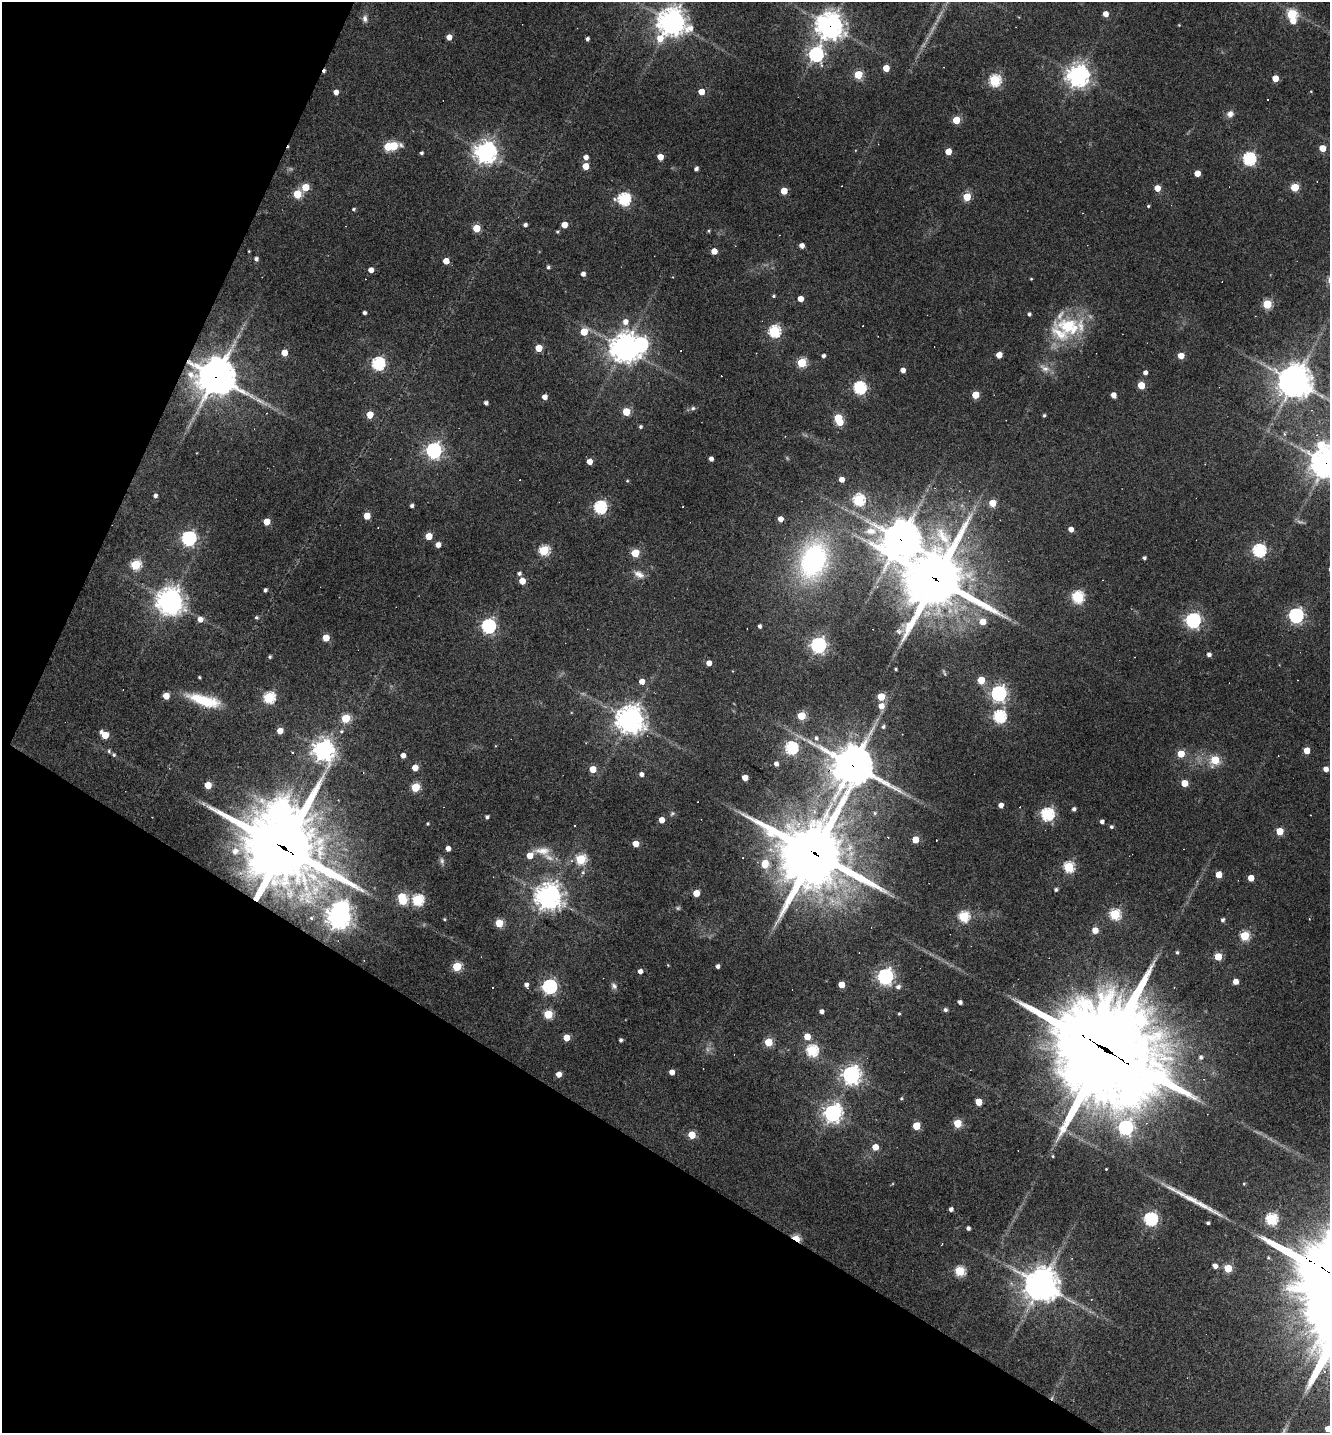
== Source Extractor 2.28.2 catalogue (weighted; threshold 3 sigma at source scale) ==
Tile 9 of 4 x 4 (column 1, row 3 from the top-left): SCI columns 279-1606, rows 1432-2862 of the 5733 x 5723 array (HDU 1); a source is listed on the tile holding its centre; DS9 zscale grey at full resolution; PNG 1332 x 1435 px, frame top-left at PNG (2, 2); no overlay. Shown black and unused: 27% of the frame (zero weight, under 3 of 4 exposures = <1% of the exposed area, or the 3 px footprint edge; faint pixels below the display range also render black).
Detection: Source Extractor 2.28.2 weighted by HDU 2 'WHT'; one run over the whole footprint, this tile lists its part. Background 0.0711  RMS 0.0055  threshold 0.0249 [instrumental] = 3 sigma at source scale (4.5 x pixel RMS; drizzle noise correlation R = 1.50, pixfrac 1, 0.05/0.05 arcsec/px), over >= 5 px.
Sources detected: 300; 7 too faint to see at this stretch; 4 inside a brighter object's white glare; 14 cosmic-ray / hot-pixel residue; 1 long thin detection or spike segment (spike, bleed or trail) — not listed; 5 inside a brighter listed object's ellipse — not listed separately; the other 269 listed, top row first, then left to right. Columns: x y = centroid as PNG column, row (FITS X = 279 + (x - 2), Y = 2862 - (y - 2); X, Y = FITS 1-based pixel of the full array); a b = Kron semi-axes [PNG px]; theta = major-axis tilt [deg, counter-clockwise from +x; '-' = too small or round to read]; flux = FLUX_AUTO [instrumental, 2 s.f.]
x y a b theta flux
1105 14 4 4 - 5.4
1292 14 6 5 - 44
365 19 9 7 -81 2.4
1293 21 5 5 - 6.3
671 22 10 9 - 660
1179 25 4 3 - 0.43
829 26 10 9 - 590
449 37 4 4 - 5.9
660 38 10 7 54 10
587 39 4 4 - 1.7
816 54 7 6 - 150
886 68 5 4 - 9.9
858 75 5 5 - 24
1078 75 7 7 - 500
1275 78 5 5 - 9.3
995 80 6 5 - 70
1311 91 4 2 - 0.4
336 92 4 4 - 4.2
701 92 5 4 - 8.7
1230 114 8 7 - 3.2
956 120 5 5 - 19
388 147 5 5 - 25
1322 148 5 5 - 11
948 151 5 4 - 9.2
485 152 7 7 - 490
421 153 4 3 - 1.2
586 157 5 4 - 3.4
660 157 5 4 - 8
1249 159 6 6 - 99
586 166 5 4 - 11
696 169 4 4 - 1.8
1197 173 5 4 - 8
305 187 5 5 - 16
1295 187 5 5 - 20
1157 188 5 5 - 7.1
784 191 5 5 - 12
297 194 5 5 - 25
967 197 5 5 - 21
624 199 6 6 - 93
1148 206 3 3 - 0.76
353 209 4 4 - 0.99
525 225 4 4 - 1.9
564 225 5 4 - 8.6
476 228 5 5 - 18
709 231 4 4 - 0.77
557 232 4 4 - 0.83
802 245 4 4 - 4
249 251 3 2 - 0.43
714 251 5 4 - 7.5
256 259 4 4 - 2
446 261 5 4 - 7.5
548 267 4 4 - 1.2
371 270 4 4 - 4.7
583 274 4 4 - 2.9
1031 279 3 3 - 0.57
774 296 4 4 - 0.86
800 299 4 4 - 6.3
1267 304 5 5 - 35
364 313 4 3 - 1.7
1029 314 4 4 - 1.5
625 322 6 6 - 4.4
1069 326 37 23 -11 35
774 331 6 6 - 78
584 332 5 5 - 17
538 348 5 5 - 14
624 348 11 10 - 590
681 351 3 2 - 0.58
284 353 5 4 - 9
999 355 5 4 - 8.2
823 356 4 4 - 1.8
1181 356 4 4 - 8.9
378 363 6 6 - 95
801 363 5 5 - 39
1044 368 17 9 -31 4.8
903 370 4 4 - 3.3
1145 372 4 4 - 2.5
216 377 14 12 -22 1500
1294 381 11 11 - 980
1141 385 5 5 - 16
859 388 6 6 - 94
975 395 5 5 - 16
1113 395 5 4 - 4.4
544 397 4 4 - 4.4
486 403 4 4 - 1.9
693 408 7 6 - 1.5
626 412 5 5 - 23
370 414 5 5 - 12
1044 415 3 3 - 1
838 418 6 5 - 27
640 426 4 4 - 1.1
1284 434 5 5 - 1.1
1317 435 4 4 - 0.62
1321 445 8 7 - 21
433 450 7 6 - 170
711 459 4 4 - 2.7
589 461 4 4 - 6.3
1326 463 11 11 - 810
841 479 4 4 - 5.4
627 481 4 4 - 0.61
155 495 4 4 - 1.9
859 500 6 6 - 69
992 503 5 5 - 15
412 506 4 4 - 1.6
600 507 6 6 - 100
367 516 5 5 - 12
780 519 5 4 - 4.9
267 522 5 5 - 11
1071 529 4 4 - 4.1
429 536 5 5 - 13
189 538 6 6 - 140
901 539 15 14 - 1200
438 545 4 4 - 4.2
544 550 5 5 - 48
1259 550 6 6 - 100
635 553 5 5 - 21
1144 558 4 3 - 1.4
813 560 40 28 73 110
135 565 5 5 - 45
519 573 5 4 - 1.5
639 574 15 9 -27 4.3
936 579 22 21 - 3400
522 581 5 4 - 11
265 590 4 4 - 1.5
1078 597 7 6 - 78
169 601 9 9 - 630
1296 615 6 6 - 150
256 617 5 5 - 0.95
200 619 6 6 - 4.4
1193 620 6 6 - 170
983 621 5 5 - 8.7
488 626 6 6 - 140
759 626 4 3 - 1.8
899 631 11 7 12 2.1
326 638 5 5 - 12
818 645 6 6 - 190
1209 654 4 4 - 2.1
270 657 4 4 - 1
709 663 4 4 - 4.8
896 669 3 3 - 0.88
944 672 10 3 -70 0.89
199 677 3 3 - 0.82
981 680 5 5 - 17
642 681 5 4 - 6.3
998 693 6 6 - 180
166 696 5 5 - 9.6
269 697 6 5 - 63
881 697 5 5 - 19
204 700 40 12 -16 25
881 706 6 6 - 5.4
801 716 5 5 - 23
999 716 6 6 - 86
346 718 5 5 - 29
630 720 9 9 - 660
883 727 5 5 - 1.3
280 731 5 4 - 6.1
341 731 6 5 - 1.1
105 735 7 5 -38 15
816 738 6 6 - 1.9
791 748 6 6 - 91
323 750 9 7 -86 440
1307 750 5 5 - 10
109 751 6 4 -89 1
293 753 3 3 - 1.2
1181 754 5 5 - 14
114 755 5 5 - 1
403 755 4 4 - 3.6
1215 760 6 5 - 26
776 764 5 4 - 2.5
853 765 16 15 - 1700
415 768 5 4 - 9
593 769 5 5 - 11
1326 769 5 5 - 3.6
641 774 4 4 - 2.5
745 778 4 4 - 7
1184 783 5 5 - 12
208 785 5 5 - 13
415 787 5 5 - 31
1001 805 4 4 - 4
1074 809 4 4 - 1.8
280 811 9 8 - 470
672 813 7 5 48 1
875 813 5 5 - 0.96
1047 814 6 6 - 97
487 817 4 3 - 1.4
661 820 4 4 - 6.8
1102 822 4 4 - 2.1
428 823 4 4 - 0.75
1111 827 4 4 - 1.1
1280 831 5 5 - 16
915 839 5 5 - 13
635 844 5 4 - 8.8
284 848 33 28 -33 3900
448 848 4 4 - 3.7
542 851 26 11 -4 8.1
814 853 26 22 -27 3600
530 855 5 5 - 9.3
581 859 5 5 - 45
442 861 12 6 -75 1.8
765 864 8 6 77 12
1069 867 5 5 - 55
1219 874 5 5 - 12
1251 878 5 4 - 8.6
1056 889 4 4 - 1.3
696 893 5 5 - 12
548 897 8 8 - 680
418 900 6 6 - 65
402 901 6 5 - 26
678 908 7 5 -14 0.97
1115 914 5 5 - 55
964 917 5 5 - 52
311 918 5 4 - 0.82
338 918 7 6 - 490
444 919 4 3 - 0.79
1223 920 5 4 - 1.7
499 923 5 5 - 21
1095 930 5 5 - 7.1
1245 936 5 5 - 39
1177 952 5 4 - 1.1
1218 956 5 5 - 18
668 965 4 3 - 0.47
717 966 4 4 - 2.2
457 967 5 5 - 35
640 971 4 4 - 3.3
885 976 6 6 - 210
1235 981 4 4 - 5.3
526 985 5 4 - 2.5
841 985 5 5 - 10
549 986 6 6 - 130
614 986 9 7 -57 2
493 987 3 2 - 0.8
898 987 6 6 - 2.1
960 1002 4 4 - 2.2
945 1010 4 4 - 1.6
821 1011 4 4 - 2.5
899 1013 4 3 - 0.65
548 1014 5 5 - 29
807 1036 5 5 - 10
566 1037 5 5 - 11
621 1040 4 4 - 1.5
768 1042 5 5 - 23
1106 1049 44 34 -34 11000
812 1050 6 6 - 68
1201 1057 6 5 - 1.8
672 1072 4 4 - 4.7
559 1074 5 4 - 5.2
851 1075 7 7 - 300
901 1098 5 4 - 0.76
979 1102 5 5 - 11
833 1113 7 7 - 300
957 1123 5 5 - 24
916 1126 5 5 - 20
1125 1127 7 6 - 120
692 1135 5 5 - 18
875 1147 5 5 - 7.7
1053 1156 4 4 - 0.74
1106 1169 3 3 - 0.45
951 1209 4 4 - 2.1
1151 1219 6 6 - 110
1271 1219 6 6 - 73
1208 1223 4 3 - 1.2
968 1228 4 4 - 1.7
796 1238 7 4 -30 27
942 1244 4 2 - 0.37
1215 1266 5 4 - 3.5
1228 1268 5 5 - 23
960 1271 5 5 - 46
1011 1283 6 6 - 1.5
1041 1284 11 11 - 1000
1328 1429 4 4 - 5.6
Overlapping masked pixels (flux is a lower limit): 10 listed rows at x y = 829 26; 216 377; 1326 463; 901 539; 936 579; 853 765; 284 848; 814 853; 1106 1049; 796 1238
Isophote crosses this tile's border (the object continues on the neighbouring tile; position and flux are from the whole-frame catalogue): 2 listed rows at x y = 1326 463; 1328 1429